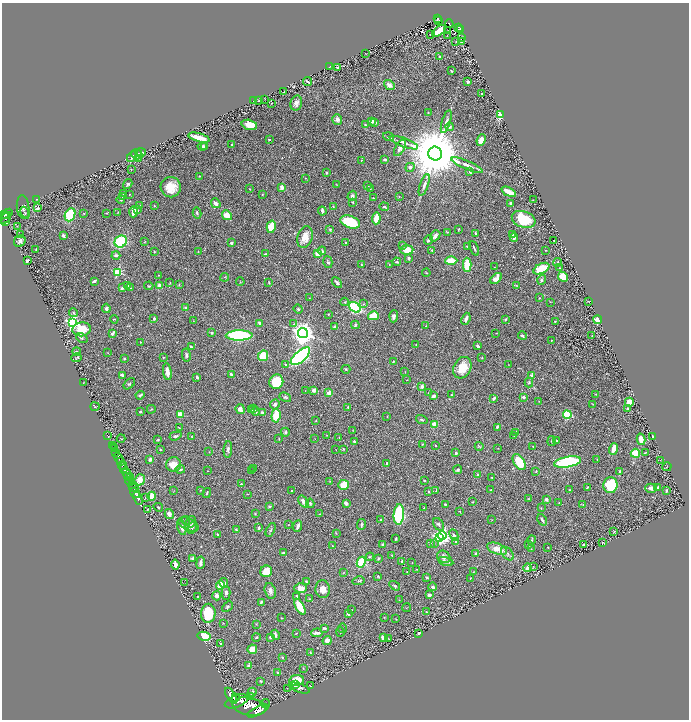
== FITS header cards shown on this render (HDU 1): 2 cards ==
NAXIS1  =                 1374
NAXIS2  =                 1435

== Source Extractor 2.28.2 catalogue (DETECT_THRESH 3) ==
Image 1374 x 1435 px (HDU 1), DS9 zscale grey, zoomed out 1/2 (1 PNG px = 2 x 2 image px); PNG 691 x 722 px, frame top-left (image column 2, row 1434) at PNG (2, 3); each listed source drawn as its Kron ellipse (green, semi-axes under 4 px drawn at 4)
Background 0.682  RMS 0.017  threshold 0.0523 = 3 sigma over >= 5 px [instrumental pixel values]
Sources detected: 521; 26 cannot appear on this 1/2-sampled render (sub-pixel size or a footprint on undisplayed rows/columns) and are neither listed nor drawn; the other 495 listed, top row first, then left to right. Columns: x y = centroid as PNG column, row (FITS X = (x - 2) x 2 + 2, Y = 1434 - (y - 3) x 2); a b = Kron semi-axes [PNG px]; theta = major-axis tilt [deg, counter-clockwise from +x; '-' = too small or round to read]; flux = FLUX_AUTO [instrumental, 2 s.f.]
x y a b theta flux
437 18 2 2 - 61
439 20 2 2 - 34
449 23 4 2 - 81
459 28 3 3 - 67
461 29 2 1 - 20
439 31 8 3 38 80
448 31 2 1 - 5.3
430 35 2 2 - 5.1
447 35 2 1 - 1.1
461 37 2 2 - 0.62
461 41 2 2 - 2.8
456 42 3 2 - 1.6
365 54 2 2 - 1.3
440 56 3 2 - 2.6
329 67 2 1 - 1.1
337 68 3 2 - 4.6
452 71 2 2 - 3.5
308 82 5 2 - 3.4
468 82 3 2 - 6.7
389 85 6 4 -40 14
284 92 3 2 - 1.1
482 93 2 2 - 1.7
265 99 2 1 - 0.62
254 101 2 1 - 1.5
258 101 3 2 - 1.5
271 103 2 2 - 1.4
296 103 7 5 74 12
428 113 3 2 - 2.3
501 115 3 2 - 140
337 119 5 5 - 11
372 121 4 3 - 12
375 122 3 2 - 7.1
446 122 12 3 73 11
249 125 8 5 -15 46
365 125 3 2 - 2.4
449 127 4 3 - 6.2
388 137 5 3 - 3.8
199 138 11 3 -16 57
269 140 2 2 - 2.6
481 140 6 3 67 18
404 142 15 3 -21 18
232 144 2 2 - 2.6
202 146 5 4 - 7
204 146 3 2 - 3.4
400 148 9 4 60 14
140 152 5 3 - 9.5
137 154 6 5 - 8.9
435 154 7 7 - 32000
133 156 7 3 49 11
139 158 3 2 - 1.5
385 159 3 3 - 6.9
361 160 3 2 - 1.7
467 165 17 3 -23 19
410 167 5 4 - 6.9
131 169 2 2 - 1.4
470 172 3 2 - 4.5
326 173 3 2 - 3.9
199 176 3 2 - 1.7
305 178 2 2 - 1.4
128 184 5 3 - 5.2
336 185 2 2 - 1.4
424 185 11 3 71 11
368 186 3 2 - 2.7
171 187 10 10 - 61
282 188 2 2 - 62
370 188 3 2 - 1.7
250 189 2 1 - 1.4
509 192 8 3 -27 42
123 193 3 3 - 3.3
129 194 2 2 - 1.7
262 194 2 2 - 1.8
352 196 5 4 - 11
399 196 2 2 - 1.3
123 197 4 3 - 4
373 198 2 2 - 3.3
36 199 4 2 - 1.9
121 200 4 3 - 4
533 200 2 1 - 1.2
352 202 3 3 - 3.1
216 203 5 3 - 16
510 203 3 3 - 5.2
140 205 2 1 - 1.2
154 206 3 2 - 2.8
333 206 3 3 - 2.2
23 207 12 6 -84 13
384 207 5 3 - 5.2
38 208 4 3 - 7.9
138 210 4 3 - 2.9
322 211 4 2 - 12
118 212 2 1 - 1.7
133 212 5 4 - 30
25 213 6 3 -67 6
84 213 3 2 - 1.7
107 213 2 2 - 1.6
197 213 5 3 - 5.6
3 214 4 2 - 430
7 214 6 3 38 580
70 215 7 5 66 200
227 215 5 4 - 38
5 218 7 2 47 220
376 218 6 3 84 84
524 219 12 8 -19 140
6 222 3 2 - 250
350 222 10 6 -20 140
18 226 3 1 - 1.8
271 227 6 4 76 58
330 229 3 3 - 3.3
459 229 3 2 - 2.1
447 232 4 2 - 1.9
476 233 2 2 - 6.9
20 235 2 2 - 1.5
512 235 3 2 - 2.8
63 236 4 2 - 7.1
435 236 6 3 51 12
305 237 11 7 71 38
514 237 4 3 - 12
429 240 5 3 - 7.3
554 240 2 1 - 0.7
20 241 6 5 - 11
121 241 6 5 - 210
145 242 3 2 - 1.5
346 242 2 2 - 2.2
231 243 4 3 - 6.3
402 245 2 2 - 3.6
468 247 3 2 - 5.6
474 248 8 2 -67 3.7
36 249 2 2 - 2.4
407 250 6 4 3 58
432 250 3 3 - 2.1
545 250 2 2 - 2
198 251 3 2 - 1.6
322 251 4 4 - 6.1
154 252 3 2 - 2.2
317 253 4 3 - 40
265 254 4 2 - 3.2
116 255 4 3 - 9.7
408 258 3 3 - 4.4
27 261 3 2 - 6
451 261 6 3 1 75
328 262 6 4 -75 6.9
397 262 4 3 - 3.9
558 262 4 3 - 4.2
361 264 2 2 - 1.6
389 264 2 2 - 1.4
467 265 7 4 -89 97
494 267 2 1 - 0.88
560 268 3 2 - 2.3
541 269 8 5 26 91
117 272 3 3 - 230
426 273 4 3 - 2.3
159 275 2 1 - 1.6
225 277 4 2 - 2.2
563 277 5 4 - 70
496 278 7 4 44 24
542 280 5 3 - 4.1
94 281 4 2 - 8.4
240 282 4 2 - 2.4
269 282 3 3 - 3.4
170 283 3 2 - 1.3
337 283 6 3 -46 7.1
179 284 3 2 - 2.2
128 285 3 2 - 2.3
160 285 4 3 - 14
149 286 4 2 - 2.9
516 286 3 3 - 2.3
122 288 4 2 - 9.3
130 288 3 2 - 5.1
309 298 3 2 - 1.2
539 298 3 3 - 3.4
588 301 2 2 - 1.9
345 302 4 4 - 4
550 302 3 2 - 1.4
363 304 3 3 - 2.5
355 307 6 4 -35 300
106 308 5 3 - 6.6
185 308 3 2 - 5.9
298 309 5 3 - 3.9
73 313 4 3 - 4.1
328 314 2 2 - 2.2
373 316 5 3 - 94
394 316 6 4 86 11
114 319 4 2 - 2
154 319 3 3 - 4.8
466 319 6 3 67 12
506 319 3 3 - 2.8
598 320 4 3 - 46
193 321 2 2 - 1
555 322 2 2 - 2.3
72 323 4 4 - 600
260 323 4 3 - 8.6
293 324 3 3 - 3.2
355 325 4 3 - 6.6
426 326 3 2 - 1.8
335 327 4 3 - 12
82 329 9 7 9 72
212 333 4 3 - 3.8
303 333 5 5 - 2700
496 333 2 1 - 1
112 334 3 2 - 19
239 335 13 5 1 380
522 336 4 3 - 7.3
592 336 2 1 - 0.81
82 338 6 3 -33 4.3
551 340 2 2 - 1.4
141 342 2 1 - 2.1
416 345 2 2 - 1.6
478 346 4 3 - 7.6
191 347 3 3 - 5.3
76 351 4 3 - 2.8
108 353 2 2 - 1.2
186 355 6 4 -79 7.4
263 356 5 5 - 87
300 356 12 5 42 690
163 357 2 2 - 1.9
77 358 5 2 - 3.1
482 358 2 2 - 1.7
124 359 2 2 - 4.3
393 362 3 2 - 2.9
285 364 2 2 - 9
509 365 3 2 - 1.3
462 368 11 8 62 65
346 369 4 3 - 3.5
167 372 8 3 -82 29
405 372 2 2 - 1
231 374 4 3 - 7.4
122 375 3 2 - 7.8
532 376 3 2 - 25
197 377 3 2 - 7.3
407 380 2 2 - 1.5
276 382 7 7 - 120
83 383 3 1 - 1.2
529 383 5 3 - 4
129 384 7 4 43 5.4
422 387 2 2 - 38
305 390 2 2 - 1.2
314 390 4 3 - 11
329 393 3 3 - 23
428 393 4 3 - 2.6
451 394 2 2 - 1.6
596 394 3 2 - 1.6
140 395 4 2 - 4.5
433 396 4 3 - 12
285 397 6 4 -21 5.7
523 397 2 2 - 24
494 398 4 2 - 9.1
539 401 3 2 - 1.3
629 402 4 4 - 28
275 404 5 4 - 9.6
593 404 4 2 - 1.9
95 407 4 2 - 2.2
348 407 2 2 - 4.2
628 408 3 3 - 2.4
151 409 4 2 - 2.4
240 409 5 4 - 18
254 409 3 2 - 1.6
252 410 2 2 - 1.7
256 411 4 2 - 4.5
140 412 3 2 - 3.4
263 413 3 2 - 13
180 415 4 4 - 35
567 415 4 4 - 180
276 416 7 4 85 64
387 417 2 2 - 1.2
422 420 6 3 -17 4.4
316 421 2 2 - 1.4
435 424 4 4 - 34
497 427 3 2 - 6.4
179 428 4 2 - 1.8
353 430 2 1 - 1.4
285 432 4 3 - 4
516 432 4 3 - 3.6
107 435 2 1 - 1.7
327 435 2 1 - 0.98
175 436 6 3 18 5.6
514 436 4 2 - 2.2
192 437 3 2 - 1.6
653 437 3 2 - 8.8
121 438 4 2 - 1.6
339 438 3 2 - 1.1
279 439 2 2 - 1.9
315 439 2 2 - 1.4
641 439 6 3 -77 32
158 440 3 3 - 3.5
556 440 4 2 - 3.2
552 441 5 3 - 3.4
354 442 3 2 - 11
422 444 3 3 - 2.1
112 445 3 2 - 30
435 445 2 2 - 1.8
479 446 4 3 - 3.4
533 446 2 1 - 1.3
114 447 2 2 - 23
498 448 2 2 - 1
114 449 2 1 - 100
228 449 8 3 85 7.5
344 449 3 3 - 2.2
613 449 6 3 72 34
160 450 2 2 - 3
336 450 2 2 - 1.1
209 452 2 1 - 0.99
116 453 3 2 - 200
456 453 2 2 - 7.4
635 453 4 4 - 78
645 453 3 2 - 2.3
119 458 6 2 -55 920
150 459 3 3 - 7.7
597 459 3 1 - 1.4
660 460 3 2 - 1.5
120 462 2 2 - 320
519 462 9 5 -58 110
567 462 14 5 10 340
387 463 4 3 - 3.9
123 465 5 2 - 620
174 465 7 7 - 35
667 467 4 2 - 2
253 468 2 2 - 1.3
124 469 4 2 - 1100
180 469 5 3 - 8
458 470 4 3 - 6.2
207 471 2 2 - 0.89
251 471 2 2 - 2.3
536 471 2 2 - 2.8
620 471 3 2 - 3.2
127 473 6 3 -58 580
478 475 3 3 - 4.5
127 477 2 1 - 210
131 477 3 2 - 120
492 478 2 2 - 2.3
140 480 6 5 - 36
330 481 3 2 - 2.2
424 481 3 2 - 2.3
130 482 4 2 - 580
132 484 4 2 - 330
241 484 2 2 - 3.1
344 485 5 5 - 55
610 485 8 7 - 160
133 487 5 2 - 380
587 487 3 2 - 3.2
651 488 6 4 -1 12
657 488 4 3 - 7.2
201 490 2 2 - 1.6
436 490 3 1 - 2.1
491 490 3 2 - 2.3
569 490 3 2 - 2.6
666 490 4 2 - 4.9
174 491 3 2 - 1.3
292 491 2 1 - 1.6
428 492 3 2 - 2.5
135 493 6 2 -56 1000
207 493 5 2 - 2.9
247 494 2 2 - 1.6
152 496 4 3 - 52
138 498 7 3 -68 1200
145 498 2 2 - 1.9
529 499 3 3 - 1.6
546 499 2 2 - 31
303 502 7 3 -53 18
473 502 3 2 - 1.9
310 503 4 3 - 4.8
346 503 2 2 - 20
559 503 2 2 - 1
445 504 2 2 - 3.1
583 504 3 2 - 1.5
270 506 3 3 - 4.4
158 507 5 3 - 3.4
424 507 3 2 - 2
541 508 2 1 - 1.1
148 510 2 2 - 1.8
460 511 3 2 - 2.1
169 514 5 4 - 23
255 514 3 2 - 2.3
320 514 2 1 - 1.2
399 515 10 5 86 290
381 519 3 2 - 3
492 520 2 1 - 1.4
542 520 6 2 -59 6.5
186 521 4 2 - 2.5
191 522 6 4 76 6.5
189 524 11 6 -27 17
438 524 7 4 -55 7.1
288 525 2 1 - 1.1
361 525 5 3 - 6.3
298 526 6 3 69 11
182 527 8 4 -76 20
192 527 7 3 65 5.4
258 528 2 2 - 15
236 530 3 3 - 3.3
271 530 7 3 64 4.4
614 532 2 2 - 1
336 533 3 2 - 1.8
217 534 4 3 - 2.7
442 535 4 3 - 610
454 535 6 3 -64 7.8
440 538 4 3 - 480
396 539 3 2 - 3.9
531 540 5 2 - 4.1
456 542 3 3 - 2
602 542 2 2 - 2.8
382 544 3 3 - 3.8
430 544 3 3 - 2.6
434 544 4 2 - 2.7
584 544 2 2 - 3.6
528 545 3 3 - 2.4
332 546 2 1 - 1.9
548 548 2 2 - 1.6
497 549 10 5 -20 38
531 549 3 2 - 1.4
283 552 3 2 - 3.2
475 554 3 3 - 3.8
507 554 8 5 -51 11
392 556 3 2 - 1.9
370 557 4 3 - 4.3
444 557 7 5 -34 14
193 558 4 2 - 7.5
378 558 4 2 - 3.7
402 561 3 3 - 5.9
446 561 8 3 -14 13
361 562 5 4 - 100
201 563 6 3 82 13
412 563 2 2 - 1.2
175 564 5 3 - 13
533 567 3 2 - 1.4
527 568 4 3 - 16
417 569 3 2 - 1.4
266 571 6 5 - 46
407 572 3 2 - 1
473 572 3 2 - 1.8
343 573 3 2 - 1.4
378 576 3 2 - 3.2
427 578 3 3 - 3.8
470 578 3 2 - 1.5
306 581 4 3 - 3.1
359 581 6 3 12 4.2
185 583 3 2 - 1.3
224 583 5 4 - 11
220 585 4 3 - 63
395 586 6 3 -33 4.7
433 587 4 4 - 5.4
301 588 6 4 0 33
323 589 9 7 -85 28
270 591 8 5 -76 12
226 593 7 3 90 8.4
429 595 4 3 - 9.1
197 596 2 1 - 1.5
217 596 4 4 - 16
296 596 2 2 - 13
309 599 3 2 - 1.5
399 600 3 2 - 1.1
261 602 3 2 - 4.9
227 607 6 4 43 5.4
300 607 9 4 -61 67
407 608 4 2 - 1.4
352 610 2 1 - 1.1
426 612 4 3 - 3.4
208 613 9 7 86 130
348 614 4 2 - 4.2
384 617 3 2 - 1.4
282 618 4 2 - 1.8
396 619 3 2 - 1.2
223 623 2 2 - 1.6
256 624 3 2 - 2.1
324 628 4 3 - 3.9
342 628 5 3 - 3.5
340 632 5 2 - 2
296 633 3 2 - 2
317 633 6 2 3 12
419 633 3 2 - 9.3
275 635 5 2 - 7.7
204 636 7 4 -12 74
256 637 4 3 - 3.5
270 637 3 3 - 6.5
383 637 3 2 - 59
388 639 2 1 - 1.6
327 641 4 3 - 13
220 643 2 2 - 2.4
252 649 5 4 - 29
310 653 4 3 - 4.2
282 657 3 3 - 2.5
249 665 4 3 - 7.9
303 668 3 2 - 1.8
278 673 4 3 - 4.4
297 680 7 5 8 88
261 681 3 3 - 3.3
295 684 4 3 - 17
310 686 3 1 - 1.2
287 688 2 1 - 1.1
299 688 11 4 -19 9
252 692 5 3 - 6.8
231 696 9 4 -59 3600
251 696 4 3 - 6.9
235 697 3 2 - 1100
237 701 12 6 20 5300
265 704 4 2 - 2.5
249 706 17 9 -9 7100
258 711 11 4 27 2400
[26 sub-pixel or undisplayed-footprint detections neither listed nor drawn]